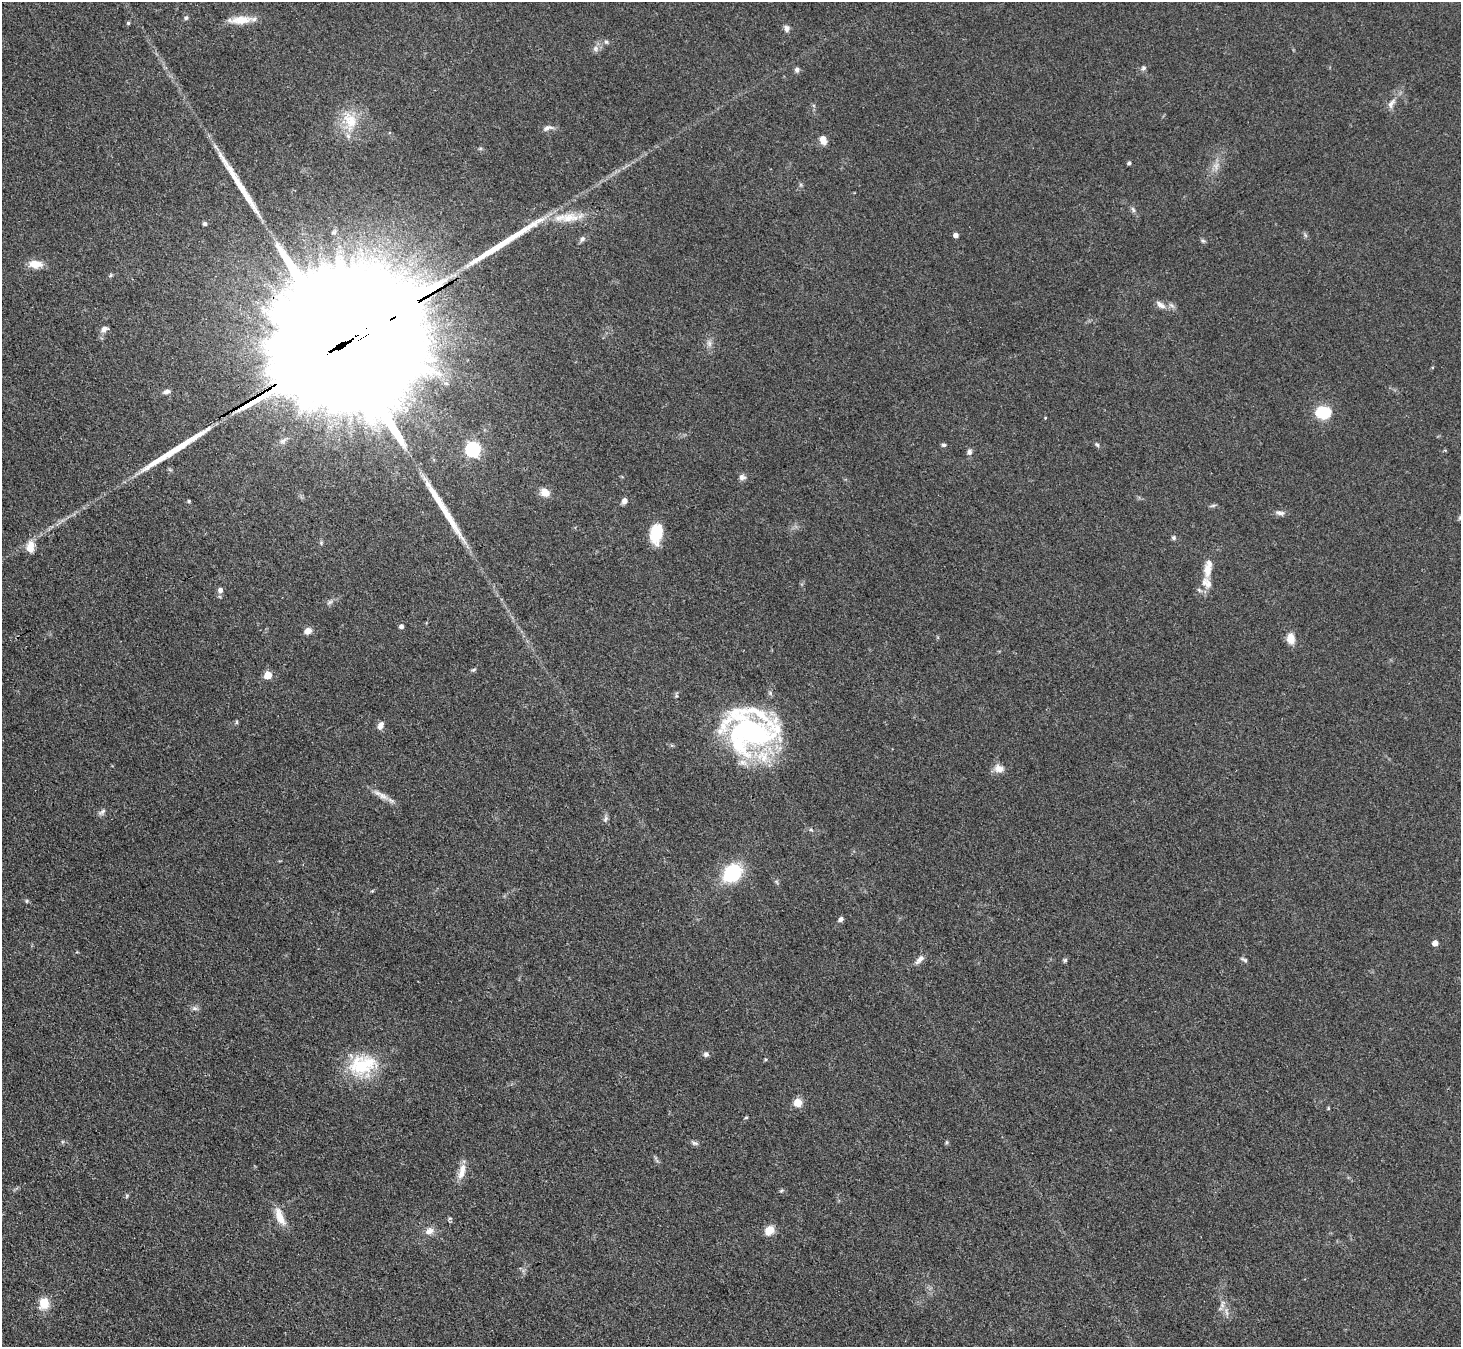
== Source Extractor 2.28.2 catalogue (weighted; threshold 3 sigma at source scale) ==
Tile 7 of 4 x 4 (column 3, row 2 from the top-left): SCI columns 2921-4379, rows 2985-4329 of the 5841 x 5833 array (HDU 1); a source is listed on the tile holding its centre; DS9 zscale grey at full resolution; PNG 1463 x 1349 px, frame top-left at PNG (2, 2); no overlay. Shown black and unused: <1% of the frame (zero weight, under 3 of 4 exposures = <1% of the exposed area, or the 3 px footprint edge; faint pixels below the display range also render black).
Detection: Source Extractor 2.28.2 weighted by HDU 2 'WHT'; one run over the whole footprint, this tile lists its part. Background 0.0668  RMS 0.0054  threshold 0.0244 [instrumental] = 3 sigma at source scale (4.5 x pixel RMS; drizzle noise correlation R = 1.50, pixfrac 1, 0.05/0.05 arcsec/px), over >= 5 px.
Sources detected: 91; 1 too faint to see at this stretch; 4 long thin detections or spike segments (spike, bleed or trail) — not listed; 4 inside a brighter listed object's ellipse — not listed separately; the other 82 listed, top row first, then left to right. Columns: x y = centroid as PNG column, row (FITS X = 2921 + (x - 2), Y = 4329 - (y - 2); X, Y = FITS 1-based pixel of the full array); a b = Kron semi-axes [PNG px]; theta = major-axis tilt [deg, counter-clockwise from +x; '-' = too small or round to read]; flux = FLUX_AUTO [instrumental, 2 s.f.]
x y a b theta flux
186 18 6 5 - 1
240 20 31 9 4 9
128 23 4 4 - 0.77
786 28 9 6 -75 2
606 42 6 5 - 1
595 49 8 8 - 2.2
1143 68 7 6 - 1.3
797 69 6 6 - 1.6
1391 104 17 6 60 3.3
350 121 29 18 -73 16
547 128 15 7 16 2.6
823 140 10 7 -69 3.8
1129 163 4 3 - 1.1
1133 210 10 4 -63 1.3
569 218 29 13 3 14
205 224 5 4 - 1.4
956 235 4 4 - 2.8
1305 235 7 4 -71 0.9
582 239 8 6 52 1.7
1203 241 6 4 -42 0.93
35 264 16 9 -4 6.8
1160 305 14 7 -38 3.1
104 329 10 7 19 2.4
348 341 115 28 30 91000
709 343 9 7 -75 2.2
166 392 9 5 15 1.8
1323 412 13 10 -1 21
1045 418 4 3 - 0.44
944 445 5 5 - 1.1
1097 445 7 4 -61 0.98
473 449 7 6 - 96
1445 450 5 3 - 0.53
969 452 7 6 - 1.9
742 477 9 8 - 2
545 493 10 9 - 5.2
189 501 4 4 - 0.9
624 501 7 5 55 2.5
1213 506 8 4 9 1
1280 513 12 6 -8 2.2
1460 518 8 5 64 1
656 533 20 12 83 18
1174 538 6 5 - 1.1
30 547 13 8 89 7
1207 570 19 9 -88 6.6
220 590 7 6 - 2.3
330 602 9 4 35 1.4
401 626 4 4 - 2
308 631 7 6 - 4
1291 639 10 8 -83 6.8
473 670 7 4 31 0.84
268 675 5 5 - 13
237 722 6 4 -90 0.67
381 725 11 7 73 2.7
750 733 55 39 -14 140
999 768 13 10 -14 4.1
383 796 17 8 -32 4.4
102 812 12 5 34 1.6
605 819 9 5 60 1.4
811 830 6 4 -19 0.74
732 873 13 11 41 47
27 901 6 4 89 0.66
841 919 7 5 43 1.5
1435 943 4 4 - 4.3
919 960 16 6 45 2.9
1065 960 5 5 - 0.84
1244 960 9 4 -29 1.1
195 1008 8 6 -1 1.6
706 1054 6 6 - 1.9
765 1059 5 3 - 0.55
360 1065 36 28 -18 29
798 1103 5 5 - 17
1328 1108 5 3 - 0.57
746 1117 4 3 - 0.67
947 1142 6 4 71 0.69
694 1143 11 5 -20 1.5
462 1171 22 8 76 5.9
781 1191 6 4 20 0.7
280 1216 26 9 -67 7.5
769 1230 12 9 40 6.2
429 1231 12 9 26 3.7
44 1303 13 11 85 8.8
1222 1304 13 5 85 2.6
Overlapping masked pixels (flux is a lower limit): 1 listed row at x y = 348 341
Isophote crosses this tile's border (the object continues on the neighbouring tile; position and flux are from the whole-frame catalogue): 1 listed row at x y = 1460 518